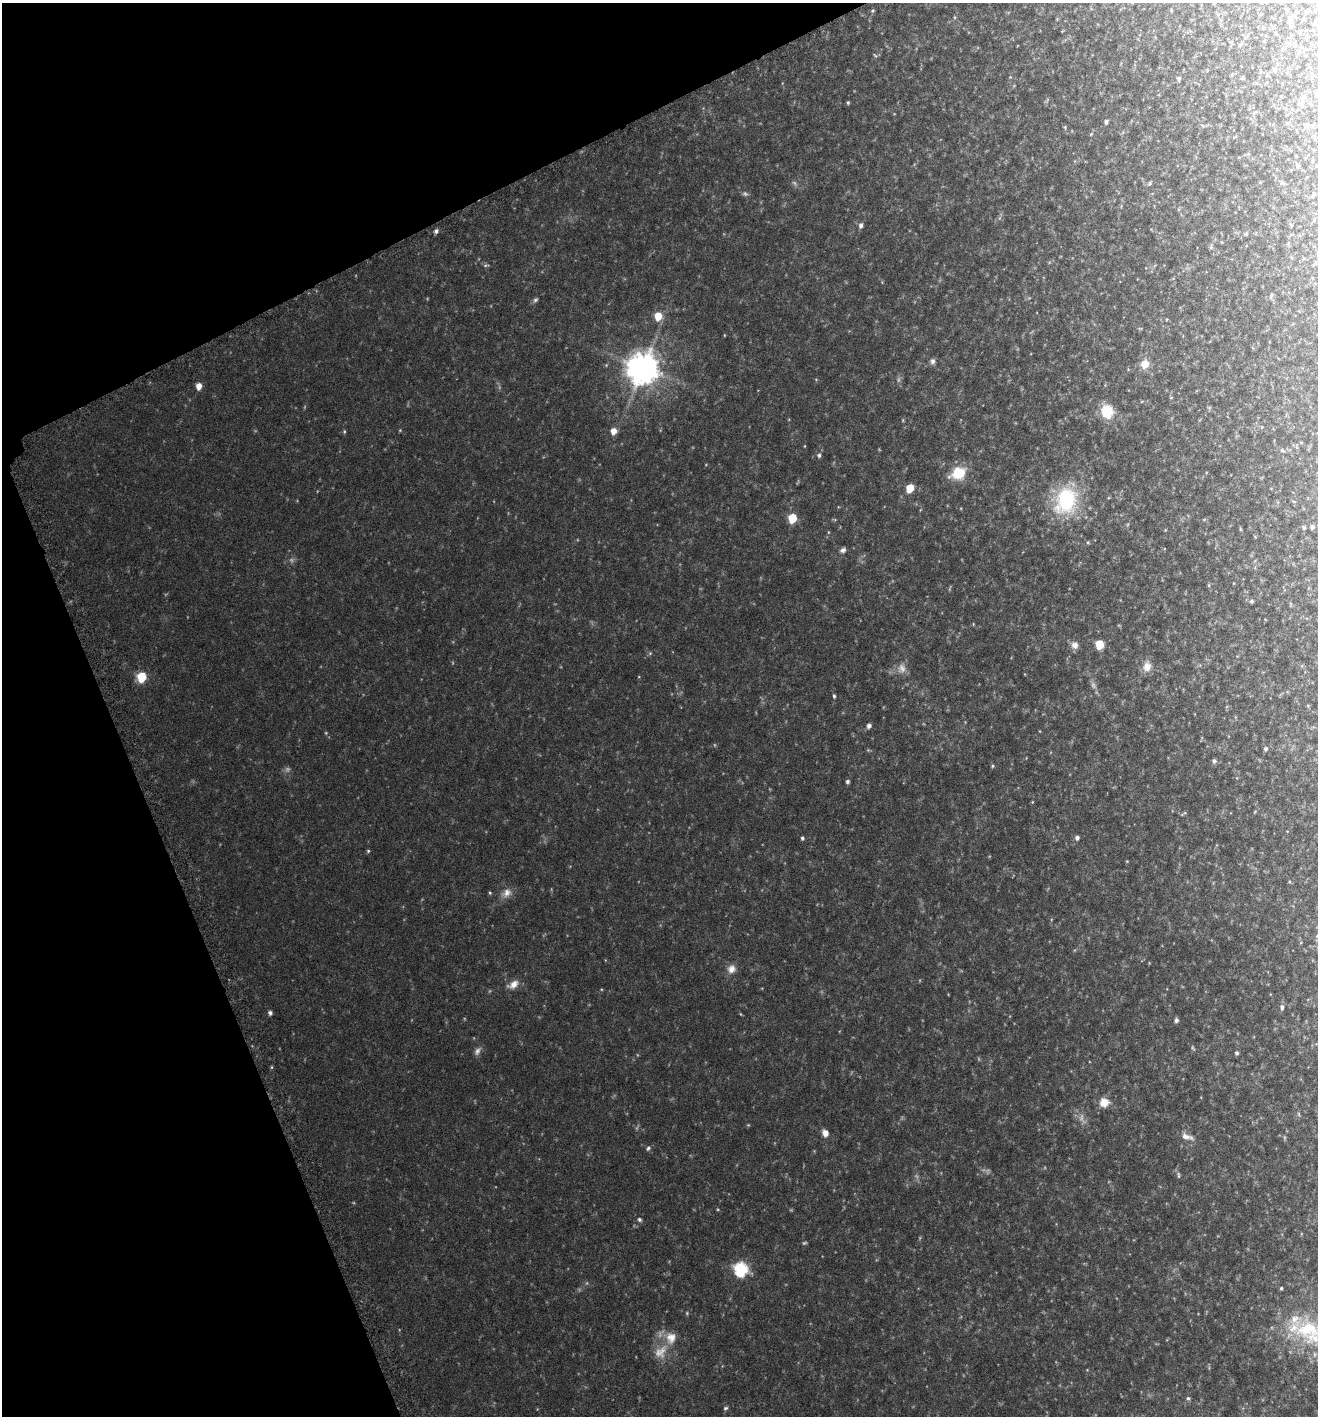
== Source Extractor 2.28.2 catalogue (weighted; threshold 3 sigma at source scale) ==
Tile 5 of 4 x 4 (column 1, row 2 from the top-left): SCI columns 202-1517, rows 2867-4280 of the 5597 x 5730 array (HDU 1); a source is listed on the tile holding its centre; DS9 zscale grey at full resolution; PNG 1320 x 1418 px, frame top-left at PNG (2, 3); no overlay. Shown black and unused: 21% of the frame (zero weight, under 3 of 6 exposures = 3% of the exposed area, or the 3 px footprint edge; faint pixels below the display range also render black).
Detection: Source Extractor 2.28.2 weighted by HDU 2 'WHT'; one run over the whole footprint, this tile lists its part. Background 0.0507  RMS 0.0049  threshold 0.0201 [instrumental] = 3 sigma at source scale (4.09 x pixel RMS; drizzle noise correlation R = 1.36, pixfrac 0.8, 0.0396/0.0396 arcsec/px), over >= 5 px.
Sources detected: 95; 10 too faint to see at this stretch — not listed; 1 inside a brighter listed object's ellipse — not listed separately; the other 84 listed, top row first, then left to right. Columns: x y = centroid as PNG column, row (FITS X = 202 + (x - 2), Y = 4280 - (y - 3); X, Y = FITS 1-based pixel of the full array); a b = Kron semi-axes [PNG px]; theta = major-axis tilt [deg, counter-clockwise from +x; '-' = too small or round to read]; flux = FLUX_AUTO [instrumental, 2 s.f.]
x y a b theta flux
1308 11 5 3 - 0.43
875 55 7 3 -38 0.54
1274 70 7 4 -53 0.65
1267 75 5 4 - 0.42
1179 79 6 5 - 0.93
1281 96 4 3 - 0.3
848 103 5 4 - 0.6
1106 122 6 4 67 0.87
1307 125 6 6 - 0.92
1091 134 5 4 - 0.46
1298 166 5 4 - 1
1283 183 8 4 -21 0.64
1150 184 6 5 - 0.69
861 225 6 5 - 1.5
1291 225 5 3 - 0.47
436 231 6 4 56 1.2
1211 247 5 5 - 0.67
486 265 8 5 9 0.81
1271 295 7 4 64 0.75
535 300 8 5 45 0.96
658 316 7 6 - 8.7
933 361 7 6 - 1.4
1145 364 12 11 - 4.3
643 368 10 9 - 870
199 386 6 5 - 3.5
1107 411 16 14 -75 10
400 430 5 4 - 0.39
344 431 5 4 - 0.58
613 431 6 5 - 4.1
1282 450 6 4 -29 0.74
819 455 6 5 - 0.94
958 473 20 15 25 11
910 488 6 5 - 12
1066 500 34 26 71 36
792 518 6 5 - 18
1304 527 4 4 - 0.64
1312 527 4 4 - 1.2
1240 529 5 3 - 0.5
1088 542 5 3 - 0.44
843 550 8 6 27 1.3
1209 585 6 4 -90 0.54
1251 601 5 5 - 0.83
1265 619 3 2 - 0.26
1099 644 6 5 - 17
1075 645 10 9 - 2.5
650 653 6 4 45 0.57
1147 667 13 11 75 3.9
902 668 14 12 87 3.7
141 677 6 5 - 22
834 696 5 3 - 0.71
869 726 5 5 - 1.6
326 733 5 4 - 0.44
1266 749 5 5 - 0.93
1214 761 6 5 - 1.1
992 766 5 4 - 0.56
847 781 4 4 - 0.99
1032 802 5 3 - 0.32
1184 813 10 3 39 0.58
802 838 5 4 - 0.77
1077 838 5 5 - 1.4
368 851 5 4 - 0.57
490 893 5 4 - 0.52
506 893 15 10 37 3.6
731 969 12 11 - 3.3
513 984 15 9 30 3.9
1282 1007 6 5 - 1.3
270 1013 5 4 - 1.2
1176 1020 5 4 - 1.2
477 1051 12 7 55 1.8
1236 1053 5 4 - 0.93
272 1067 5 3 - 0.44
1104 1102 12 11 - 5
1299 1114 6 4 -88 0.6
825 1133 8 6 -59 3
1187 1137 18 7 -19 3.1
648 1148 7 5 52 0.93
1178 1175 9 4 -85 0.82
639 1219 6 5 - 0.88
741 1269 7 6 - 78
1281 1288 3 3 - 0.54
1309 1331 49 32 -27 35
671 1338 17 14 81 6.7
1188 1398 5 5 - 0.84
725 1408 6 5 - 0.78
Isophote crosses this tile's border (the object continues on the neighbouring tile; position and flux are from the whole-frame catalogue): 2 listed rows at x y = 1312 527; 1309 1331